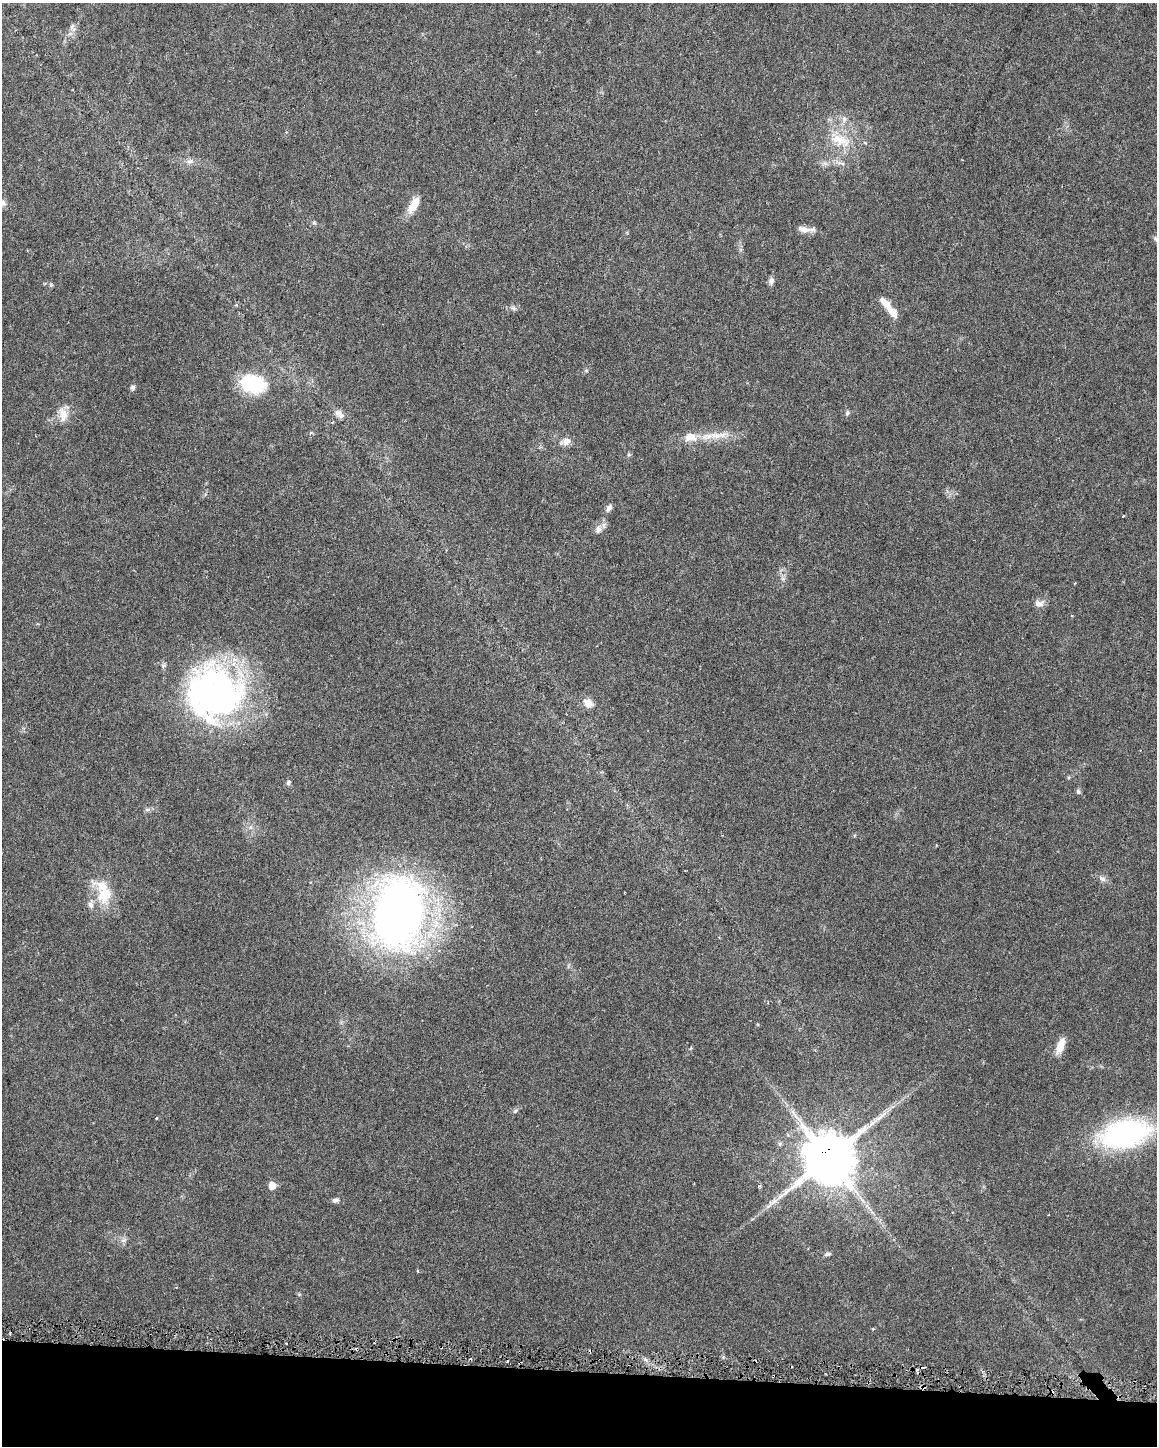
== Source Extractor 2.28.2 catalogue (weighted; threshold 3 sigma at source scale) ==
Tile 11 of 4 x 3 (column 3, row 3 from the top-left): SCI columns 2311-3465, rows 231-1674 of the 4625 x 4849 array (HDU 1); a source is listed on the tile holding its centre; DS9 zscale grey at full resolution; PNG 1159 x 1448 px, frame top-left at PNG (2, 3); no overlay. Shown black and unused: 5% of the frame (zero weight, under 3 of 6 exposures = <1% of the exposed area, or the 3 px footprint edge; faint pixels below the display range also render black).
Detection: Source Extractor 2.28.2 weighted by HDU 2 'WHT'; one run over the whole footprint, this tile lists its part. Background 0.0281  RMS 0.002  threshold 0.00831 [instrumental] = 3 sigma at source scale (4.09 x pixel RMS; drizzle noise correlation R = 1.36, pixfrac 0.8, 0.0396/0.0396 arcsec/px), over >= 5 px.
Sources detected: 59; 1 inside a brighter object's white glare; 6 cosmic-ray / hot-pixel residue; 1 long thin detection or spike segment (spike, bleed or trail) — not listed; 4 inside a brighter listed object's ellipse — not listed separately; the other 47 listed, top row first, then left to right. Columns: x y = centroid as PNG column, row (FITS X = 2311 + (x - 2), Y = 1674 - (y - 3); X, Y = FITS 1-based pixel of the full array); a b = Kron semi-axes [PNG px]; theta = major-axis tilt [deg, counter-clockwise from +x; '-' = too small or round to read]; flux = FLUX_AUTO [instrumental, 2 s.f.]
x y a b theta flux
72 28 13 6 -64 0.77
840 140 32 15 -17 5.6
190 161 10 4 0 0.62
841 163 12 3 -10 0.61
2 202 10 8 -23 0.81
413 205 23 9 60 2.8
314 223 6 4 -19 0.28
804 229 19 8 -10 1.5
1156 239 8 5 -31 0.38
771 281 9 7 79 0.66
51 285 6 5 - 0.3
886 304 25 8 -52 2.2
513 308 7 4 -18 0.39
253 383 25 16 -13 15
133 387 6 6 - 0.44
847 413 7 5 68 0.4
63 414 21 11 -84 2.2
339 414 15 8 -40 1.2
333 422 4 3 - 0.21
717 435 30 9 6 3.4
565 442 16 9 14 1.3
609 508 9 5 52 0.77
1123 516 3 2 - 0.15
598 530 10 8 73 1.1
1039 603 14 9 5 1.1
218 694 64 55 83 67
588 703 12 10 -35 1.6
288 783 7 6 - 0.42
1078 792 8 5 -73 0.37
147 810 7 4 0 0.38
1102 879 12 6 -30 0.79
104 894 27 20 -89 6
398 913 50 35 81 170
1060 1046 19 8 68 2.5
515 1111 7 4 45 0.33
793 1112 8 3 -58 0.52
156 1118 4 3 - 0.15
1125 1134 31 18 13 61
780 1144 6 4 -72 0.29
829 1158 14 13 - 1500
272 1185 6 6 - 2.3
759 1186 5 4 - 0.24
335 1200 9 6 10 0.57
123 1240 7 4 0 0.46
827 1254 9 5 11 0.48
418 1270 5 3 - 0.21
924 1368 4 3 - 0.29
Overlapping masked pixels (flux is a lower limit): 1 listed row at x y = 829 1158
Isophote crosses this tile's border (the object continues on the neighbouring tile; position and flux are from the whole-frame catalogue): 2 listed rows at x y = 2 202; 1156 239